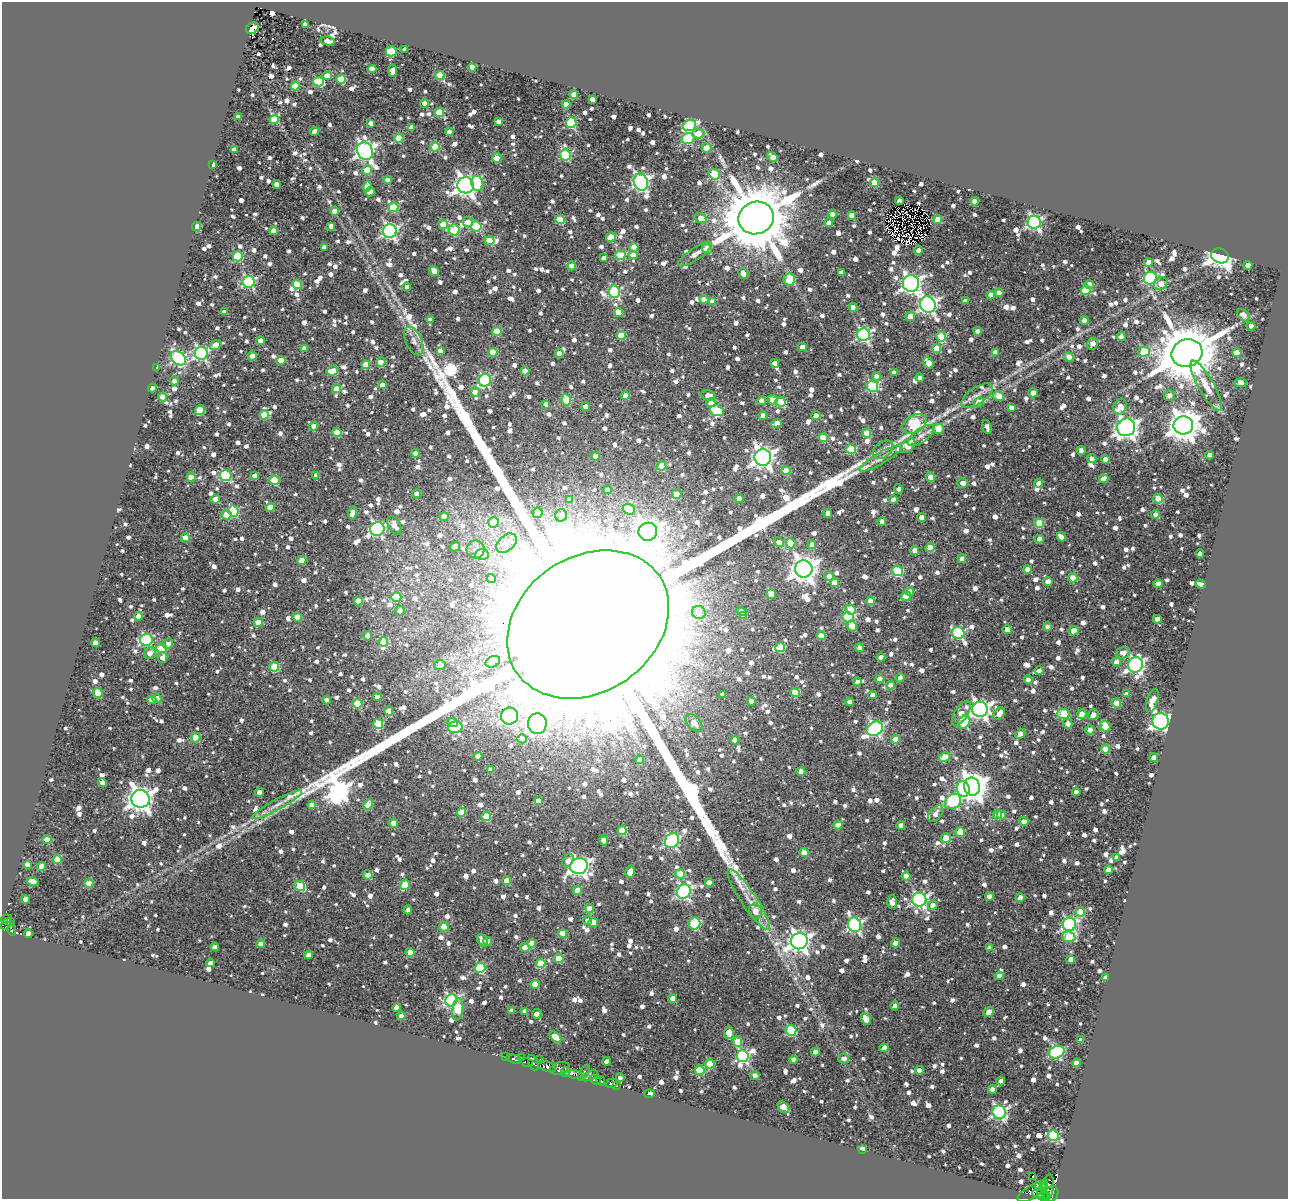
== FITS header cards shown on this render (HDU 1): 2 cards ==
NAXIS1  =                 1286
NAXIS2  =                 1197

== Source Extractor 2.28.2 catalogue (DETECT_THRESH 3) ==
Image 1286 x 1197 px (HDU 1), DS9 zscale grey, 1 PNG px = 1 image px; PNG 1290 x 1201 px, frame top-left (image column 1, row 1197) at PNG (2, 2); each listed source drawn as its Kron ellipse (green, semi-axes under 4 px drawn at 4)
Background 1.95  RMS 0.66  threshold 1.98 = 3 sigma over >= 5 px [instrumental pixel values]
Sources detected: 1807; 2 with non-positive FLUX_AUTO (blend fragments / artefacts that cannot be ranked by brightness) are neither listed nor drawn; of the other 1805, the 500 brightest by FLUX_AUTO listed and drawn (1305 fainter detections omitted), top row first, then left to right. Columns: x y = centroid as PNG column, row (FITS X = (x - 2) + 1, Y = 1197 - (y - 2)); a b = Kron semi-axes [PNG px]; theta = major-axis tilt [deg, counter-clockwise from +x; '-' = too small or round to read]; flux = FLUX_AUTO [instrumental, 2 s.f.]
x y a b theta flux
305 25 4 4 - 3.0e+02
252 28 7 5 32 1.9e+03
328 41 7 4 -11 3.6e+02
405 49 4 4 - 3.0e+02
391 51 5 5 - 2.0e+03
472 67 4 4 - 6.5e+02
372 69 4 4 - 8.3e+02
393 71 6 4 85 5.9e+02
440 75 4 4 - 1.8e+03
327 76 5 4 - 4.2e+02
341 79 5 4 - 1.8e+03
318 82 5 5 - 2.5e+03
295 86 4 4 - 1.5e+03
574 95 4 4 - 8.3e+02
592 99 4 4 - 3.2e+02
424 103 4 4 - 4.6e+02
566 104 4 4 - 4.9e+02
439 112 4 4 - 1.8e+03
239 117 4 4 - 2.9e+02
274 119 4 4 - 1.2e+03
499 121 4 4 - 2.9e+02
371 123 4 4 - 3.6e+02
571 123 5 5 - 4.0e+03
689 125 6 5 - 4.6e+03
411 127 4 4 - 3.3e+02
314 131 4 4 - 4.6e+02
449 132 4 4 - 3.5e+02
698 133 6 5 - 5.3e+02
399 138 4 4 - 1.4e+03
688 139 6 5 - 4.4e+03
435 147 4 4 - 1.4e+03
707 148 5 4 - 8.7e+02
234 149 4 4 - 3.3e+02
365 151 9 7 -57 2.0e+04
565 155 5 5 - 4.3e+03
772 157 6 4 -49 6.1e+02
497 158 5 4 - 8.9e+02
213 165 4 3 - 3.3e+02
367 170 4 4 - 1.2e+03
715 174 5 5 - 2.7e+03
388 180 4 4 - 5.0e+02
641 182 8 7 - 1.3e+04
477 183 7 6 - 2.3e+03
874 183 4 4 - 1.4e+03
277 184 4 4 - 3.3e+02
466 185 8 8 - 3.3e+04
367 187 5 4 - 3.7e+02
370 192 5 4 - 4.2e+02
900 201 4 4 - 4.4e+02
974 201 4 4 - 5.5e+02
393 207 5 4 - 2.0e+03
334 211 4 4 - 5.4e+02
832 214 4 4 - 3.1e+02
852 215 4 4 - 6.7e+02
701 218 6 5 - 5.4e+02
756 218 18 16 17 4.9e+05
560 219 4 4 - 1.8e+03
938 219 4 4 - 1.2e+03
468 222 5 5 - 4.2e+02
1034 222 6 6 - 1.1e+04
829 223 4 4 - 4.1e+02
443 224 5 4 - 1.4e+03
331 226 4 4 - 3.7e+02
476 226 5 5 - 2.7e+03
197 227 4 4 - 1.8e+03
454 230 5 5 - 2.8e+03
273 231 4 4 - 5.3e+02
390 231 7 6 - 1.2e+04
611 237 5 4 - 1.1e+03
490 240 5 4 - 1.6e+03
324 247 4 4 - 2.9e+02
634 247 4 4 - 6.9e+02
707 248 5 5 - 8.4e+02
918 250 4 4 - 4.3e+02
695 254 20 6 34 3.4e+02
620 255 5 5 - 2.1e+03
633 255 4 4 - 2.9e+02
238 256 5 5 - 3.0e+03
1220 256 9 7 -19 2.6e+04
604 258 4 4 - 3.1e+02
1149 262 4 4 - 6.5e+02
1248 265 4 4 - 5.7e+02
572 266 4 4 - 5.7e+02
434 271 5 4 - 6.2e+02
743 273 6 5 - 3.9e+02
841 273 4 4 - 3.4e+02
1150 278 7 6 - 6.0e+03
789 280 6 5 - 1.8e+03
249 282 6 6 - 7.4e+03
297 284 4 4 - 1.6e+03
911 284 8 8 - 2.1e+04
1161 284 7 6 - 4.2e+02
1089 285 5 4 - 7.4e+02
407 287 4 4 - 3.1e+02
1086 290 5 5 - 2.1e+03
614 292 6 5 - 5.3e+03
999 293 4 4 - 4.1e+02
991 295 4 4 - 3.9e+02
704 299 4 4 - 3.8e+02
712 301 4 4 - 4.1e+02
965 301 4 4 - 3.1e+02
928 304 8 7 - 1.7e+04
853 307 4 4 - 4.8e+02
224 312 4 4 - 3.3e+02
619 313 5 4 - 8.7e+02
1244 315 7 5 -42 3.2e+02
910 316 5 4 - 4.2e+02
430 319 4 4 - 3.4e+02
1084 320 4 4 - 5.5e+02
1251 326 4 4 - 4.8e+02
497 331 4 4 - 1.3e+03
978 331 4 4 - 3.3e+02
621 335 4 4 - 1.5e+03
863 335 6 6 - 9.0e+03
941 336 5 4 - 1.8e+03
1121 337 4 4 - 5.0e+02
260 341 4 4 - 4.5e+02
414 341 15 8 -65 2.9e+02
1092 344 6 5 - 3.9e+02
216 345 6 4 36 6.1e+02
802 347 4 4 - 5.7e+02
304 348 4 4 - 2.9e+02
936 348 4 4 - 1.4e+03
440 351 4 4 - 3.0e+02
493 352 4 4 - 1.2e+03
995 352 4 4 - 5.4e+02
1144 352 6 5 - 2.3e+03
201 353 6 6 - 9.9e+03
559 353 4 4 - 4.0e+02
1187 353 16 13 22 3.2e+05
1237 353 4 4 - 8.0e+02
252 356 4 4 - 4.8e+02
1069 357 4 4 - 8.2e+02
178 358 8 6 -39 7.9e+03
281 360 4 4 - 8.5e+02
381 362 4 4 - 1.1e+03
775 363 4 4 - 4.9e+02
928 363 6 4 -52 9.5e+02
366 365 4 4 - 5.9e+02
157 367 4 3 - 5.0e+02
332 371 6 4 12 1.3e+03
525 371 4 4 - 5.5e+02
894 372 4 4 - 3.0e+02
877 376 4 4 - 4.5e+02
920 378 4 4 - 3.0e+02
485 380 6 6 - 5.8e+03
174 381 4 4 - 2.9e+02
1241 383 6 4 8 5.7e+02
382 385 4 4 - 3.3e+02
872 386 6 5 - 4.6e+03
1206 386 28 7 -60 7.2e+02
153 388 4 4 - 3.5e+02
336 389 4 4 - 8.4e+02
475 392 5 5 - 3.4e+02
1033 393 4 4 - 4.8e+02
708 395 7 5 -13 4.1e+02
1169 395 5 5 - 3.2e+02
625 396 4 4 - 5.8e+02
977 396 18 8 34 4.1e+02
999 396 6 4 -10 6.8e+02
163 397 4 4 - 9.0e+02
566 400 5 5 - 1.9e+03
773 400 5 4 - 5.1e+02
762 401 4 4 - 6.9e+02
781 402 5 4 - 1.9e+03
979 402 5 4 - 8.4e+02
711 403 4 4 - 4.9e+02
546 404 4 4 - 3.2e+02
586 406 4 4 - 3.6e+02
1011 407 4 4 - 2.9e+02
1120 407 8 6 69 8.0e+02
200 410 5 4 - 1.3e+03
717 411 7 5 -24 3.3e+03
264 415 4 4 - 1.2e+03
763 416 4 4 - 4.4e+02
816 416 4 4 - 6.0e+02
777 423 6 4 21 4.2e+02
914 424 13 8 29 5.2e+03
1183 425 10 9 - 8.6e+04
314 426 4 4 - 3.9e+02
987 427 7 4 -72 3.2e+02
1126 427 9 8 - 3.0e+04
938 429 5 5 - 7.5e+02
337 432 4 4 - 1.1e+03
866 433 4 4 - 1.3e+03
921 435 16 7 35 2.9e+02
823 438 4 4 - 1.3e+03
908 446 9 6 42 7.1e+02
851 449 5 5 - 2.7e+03
883 450 11 7 35 3.0e+02
1081 450 4 4 - 4.1e+02
416 453 4 4 - 5.3e+02
1209 455 4 4 - 3.2e+02
596 456 4 4 - 4.9e+02
763 457 8 8 - 3.0e+04
881 458 24 5 30 3.6e+02
1092 459 4 4 - 4.5e+02
1105 459 4 4 - 5.9e+02
662 466 4 4 - 1.4e+03
786 471 4 4 - 1.2e+03
226 475 6 5 - 4.0e+03
316 475 4 4 - 2.9e+02
255 476 4 4 - 3.6e+02
191 477 4 4 - 6.7e+02
931 477 5 4 - 6.4e+02
1104 479 4 4 - 7.6e+02
274 480 5 5 - 1.9e+03
963 483 5 5 - 3.4e+02
1039 483 4 4 - 3.9e+02
899 489 4 4 - 2.9e+02
608 490 4 4 - 3.1e+02
417 494 4 4 - 2.9e+02
676 494 5 4 - 1.1e+03
215 499 4 4 - 4.6e+02
570 499 4 4 - 3.5e+02
739 499 4 4 - 6.6e+02
1158 499 4 4 - 1.6e+03
893 500 4 4 - 4.0e+02
270 507 4 4 - 9.3e+02
629 509 6 5 - 9.7e+02
233 511 5 5 - 3.9e+03
353 513 6 4 72 5.4e+02
537 513 5 5 - 3.4e+02
828 513 4 4 - 4.8e+02
1155 514 4 4 - 3.1e+02
226 515 5 5 - 1.2e+03
561 515 6 6 - 3.3e+02
444 516 4 4 - 6.2e+02
922 517 4 4 - 3.8e+02
882 521 4 4 - 3.8e+02
493 522 5 5 - 1.6e+03
1039 523 5 4 - 1.6e+03
394 525 10 6 -61 5.3e+02
377 529 7 6 - 9.5e+03
648 532 9 9 - 4.2e+04
1061 537 5 4 - 4.5e+02
185 538 4 4 - 6.7e+02
1039 539 4 4 - 4.8e+02
779 542 6 4 -38 5.6e+02
506 543 12 8 41 6.1e+02
791 543 5 4 - 1.6e+03
812 545 4 4 - 5.2e+02
455 547 5 4 - 5.3e+02
930 547 4 4 - 8.4e+02
476 549 9 9 - 3.1e+02
915 550 4 4 - 6.6e+02
482 554 7 5 3 1.1e+03
1200 554 4 4 - 3.4e+02
962 558 4 4 - 3.0e+02
302 560 4 4 - 8.1e+02
804 569 9 8 - 5.3e+04
1027 569 4 4 - 5.0e+02
897 571 5 5 - 3.6e+03
829 576 5 4 - 3.7e+02
491 578 4 4 - 5.9e+02
1073 578 4 4 - 1.0e+03
1048 581 5 4 - 3.7e+02
835 582 4 4 - 1.0e+03
1158 584 4 4 - 6.9e+02
1200 584 5 4 - 3.1e+02
909 591 4 4 - 3.3e+02
771 594 5 4 - 9.5e+02
906 596 5 4 - 1.3e+03
396 597 5 5 - 1.5e+03
358 601 4 4 - 8.7e+02
870 601 4 4 - 8.6e+02
851 610 5 5 - 1.9e+03
400 611 5 5 - 3.0e+02
742 611 5 4 - 6.9e+02
699 612 7 6 - 3.9e+02
744 615 4 3 - 2.9e+02
138 616 4 4 - 3.8e+02
298 617 4 4 - 9.9e+02
848 617 5 5 - 3.8e+03
1157 619 4 4 - 4.0e+02
258 622 4 4 - 9.5e+02
588 624 86 67 34 7.8e+06
852 626 5 4 - 6.3e+02
1047 627 4 4 - 3.4e+02
1007 630 4 4 - 6.4e+02
1074 631 5 4 - 8.1e+02
958 633 6 6 - 4.8e+03
367 636 5 5 - 3.1e+02
821 636 4 4 - 9.0e+02
146 640 6 6 - 5.9e+03
384 642 5 4 - 1.4e+03
95 643 4 4 - 3.7e+02
168 644 5 5 - 3.3e+02
780 647 5 4 - 1.6e+03
161 648 5 5 - 1.6e+03
859 648 4 4 - 3.5e+02
150 653 6 5 - 3.4e+02
1123 653 7 6 - 2.9e+02
881 657 4 4 - 4.0e+02
163 658 5 4 - 3.9e+02
493 662 8 5 25 9.9e+02
1116 662 4 4 - 4.1e+02
440 665 6 5 - 2.9e+02
1135 665 8 7 - 1.4e+04
274 667 5 5 - 2.3e+03
1039 671 4 4 - 4.0e+02
900 678 4 4 - 3.7e+02
880 679 4 4 - 7.1e+02
1028 680 4 4 - 3.0e+02
857 682 4 4 - 3.2e+02
891 685 4 4 - 3.7e+02
795 692 4 4 - 1.5e+03
98 693 5 4 - 1.3e+03
723 694 4 4 - 3.0e+02
1126 694 4 4 - 4.2e+02
873 695 4 4 - 4.1e+02
377 697 4 4 - 3.8e+02
157 699 4 4 - 1.2e+03
152 700 4 4 - 4.1e+02
327 700 4 4 - 4.0e+02
1152 700 12 5 72 6.3e+02
751 701 4 4 - 3.4e+02
850 702 4 4 - 3.4e+02
1116 703 5 4 - 1.2e+03
358 704 5 5 - 1.9e+03
980 709 8 7 - 2.0e+04
389 711 4 4 - 5.5e+02
961 713 14 6 57 6.0e+02
999 714 7 5 56 5.4e+02
1063 714 6 5 - 2.5e+03
1082 714 5 4 - 4.6e+02
1093 715 6 5 - 4.4e+02
510 716 8 8 - 9.0e+03
1161 721 8 8 - 1.5e+04
964 722 7 5 52 2.5e+03
452 723 5 4 - 3.5e+02
694 723 10 6 -47 5.4e+02
378 724 5 5 - 2.2e+03
537 724 10 9 - 1.6e+04
1068 724 5 4 - 3.2e+02
1105 726 5 5 - 1.1e+03
455 727 7 5 17 5.0e+03
875 729 8 6 34 9.9e+03
1090 730 4 4 - 6.4e+02
1020 734 5 4 - 4.8e+02
196 738 5 4 - 1.5e+03
522 739 5 4 - 4.5e+02
895 739 4 4 - 9.0e+02
735 740 4 4 - 4.5e+02
1105 749 4 4 - 1.5e+03
478 756 4 4 - 6.5e+02
945 757 6 4 28 1.2e+03
1154 758 4 4 - 4.9e+02
639 760 4 4 - 3.4e+02
491 769 4 4 - 4.1e+02
801 771 4 4 - 5.2e+02
102 783 4 4 - 2.9e+02
972 787 9 8 - 6.1e+04
963 789 8 6 -77 4.3e+03
259 792 4 4 - 3.9e+02
1076 792 4 4 - 4.1e+02
140 799 9 9 - 4.4e+04
538 801 4 4 - 6.1e+02
953 801 9 7 42 4.7e+03
277 805 28 5 28 5.2e+02
312 805 4 4 - 5.1e+02
368 805 5 4 - 9.1e+02
462 812 4 4 - 1.0e+03
935 814 9 6 53 3.3e+02
998 815 4 4 - 7.2e+02
1001 815 4 4 - 7.2e+02
486 816 4 4 - 1.7e+03
1024 821 4 4 - 3.5e+02
393 823 4 4 - 6.3e+02
838 825 4 4 - 6.9e+02
901 825 4 4 - 4.0e+02
622 830 4 4 - 1.6e+03
960 832 5 4 - 1.4e+03
946 838 5 5 - 7.9e+02
47 840 4 4 - 9.4e+02
604 840 5 4 - 3.4e+02
672 841 8 6 53 9.4e+03
804 853 4 4 - 1.0e+03
1116 858 4 4 - 3.0e+02
57 860 4 4 - 1.1e+03
568 861 7 5 62 3.4e+02
28 865 4 4 - 5.2e+02
579 866 9 8 - 2.0e+04
41 867 4 4 - 6.5e+02
1108 870 4 4 - 4.8e+02
630 872 6 4 77 7.2e+02
680 874 5 4 - 1.1e+03
368 875 5 4 - 3.7e+02
906 876 4 4 - 6.0e+02
33 881 6 4 -14 6.0e+02
506 881 4 4 - 5.5e+02
89 883 4 4 - 1.3e+03
709 883 4 4 - 6.2e+02
405 885 5 4 - 1.0e+03
300 886 5 4 - 2.0e+03
577 890 4 4 - 8.4e+02
684 891 7 6 - 1.0e+04
989 896 4 4 - 4.9e+02
1020 898 4 4 - 6.5e+02
25 899 4 4 - 4.2e+02
919 899 7 7 - 1.1e+04
749 900 36 8 -56 7.7e+02
892 902 7 5 -89 3.4e+02
933 905 5 4 - 3.4e+02
589 908 5 4 - 6.1e+02
408 910 4 4 - 3.4e+02
755 911 7 6 - 4.9e+02
1080 912 5 4 - 1.4e+03
6 919 6 4 14 3.8e+02
588 920 4 4 - 3.5e+02
11 922 4 3 - 2.9e+02
593 923 5 4 - 6.4e+02
695 923 6 5 - 3.0e+03
6 924 7 4 47 3.5e+02
1069 924 7 6 - 1.0e+04
854 925 7 6 - 1.0e+04
444 927 4 4 - 1.2e+03
12 930 6 3 -80 6.8e+02
28 933 4 4 - 4.6e+02
563 933 4 4 - 1.1e+03
1069 937 7 5 -10 1.5e+03
482 940 7 4 -59 3.6e+02
488 941 4 4 - 4.9e+02
799 941 8 8 - 2.9e+04
532 943 4 4 - 4.3e+02
896 943 4 4 - 4.7e+02
261 944 4 4 - 5.2e+02
215 947 4 4 - 3.7e+02
525 948 4 4 - 7.9e+02
990 948 4 4 - 4.8e+02
410 952 4 4 - 8.8e+02
308 955 4 4 - 5.5e+02
559 958 4 4 - 1.4e+03
1071 959 4 4 - 3.9e+02
210 963 4 4 - 3.0e+02
541 963 4 4 - 1.8e+03
480 968 5 5 - 3.4e+03
999 976 4 4 - 4.1e+02
1105 978 4 3 - 6.6e+02
535 984 4 4 - 1.0e+03
673 998 4 4 - 6.9e+02
451 1000 6 6 - 8.7e+03
895 1006 4 4 - 4.0e+02
396 1008 4 4 - 5.5e+02
458 1009 11 5 82 1.1e+03
512 1011 4 4 - 3.7e+02
525 1011 4 4 - 3.3e+02
989 1012 5 4 - 4.3e+02
537 1014 4 4 - 4.7e+02
401 1016 4 4 - 4.6e+02
866 1019 6 4 -61 7.3e+02
791 1031 5 5 - 3.1e+03
729 1033 6 4 -88 9.3e+02
555 1037 7 4 -46 9.6e+02
1080 1040 4 4 - 3.1e+02
737 1041 5 4 - 9.6e+02
884 1048 4 4 - 4.2e+02
815 1052 4 4 - 3.3e+02
1057 1052 8 6 21 6.4e+03
743 1056 6 6 - 7.3e+03
506 1057 3 3 - 5.8e+02
521 1057 3 2 - 4.6e+02
844 1058 5 5 - 3.4e+02
514 1059 8 4 -16 4.0e+02
539 1060 3 2 - 4.0e+02
794 1060 4 4 - 3.8e+02
607 1061 4 4 - 3.9e+02
527 1062 6 3 -19 1.3e+03
533 1063 8 4 -68 1.4e+03
1076 1063 4 4 - 4.4e+02
710 1064 4 4 - 1.4e+03
547 1067 9 5 -21 3.6e+03
560 1068 10 6 13 2.5e+03
700 1070 5 4 - 1.8e+03
919 1070 4 4 - 3.2e+02
566 1072 5 3 - 6.7e+02
584 1073 8 3 57 1.0e+03
574 1074 9 4 -12 1.2e+03
590 1076 9 4 25 8.9e+02
755 1076 4 4 - 3.9e+02
620 1078 4 4 - 3.1e+02
595 1080 6 3 -44 4.8e+02
601 1081 5 4 - 2.1e+03
1001 1081 4 4 - 2.9e+02
611 1083 6 4 17 2.1e+03
617 1086 3 3 - 5.8e+02
992 1089 4 4 - 3.0e+02
649 1094 5 3 - 5.2e+02
783 1107 7 4 -45 1.2e+03
999 1112 7 6 - 9.9e+03
1053 1135 5 5 - 4.0e+03
862 1149 4 4 - 6.9e+02
1033 1177 4 3 - 3.4e+02
1039 1185 4 3 - 1.1e+03
1048 1187 14 6 80 2.6e+03
1042 1189 9 3 70 3.6e+03
1032 1192 16 6 33 4.6e+03
1051 1194 8 6 59 3.4e+03
1040 1195 8 4 -24 1.8e+03
1046 1195 3 2 - 1.2e+03
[1305 fainter detections neither listed nor drawn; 2 non-positive-flux detections neither listed nor drawn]